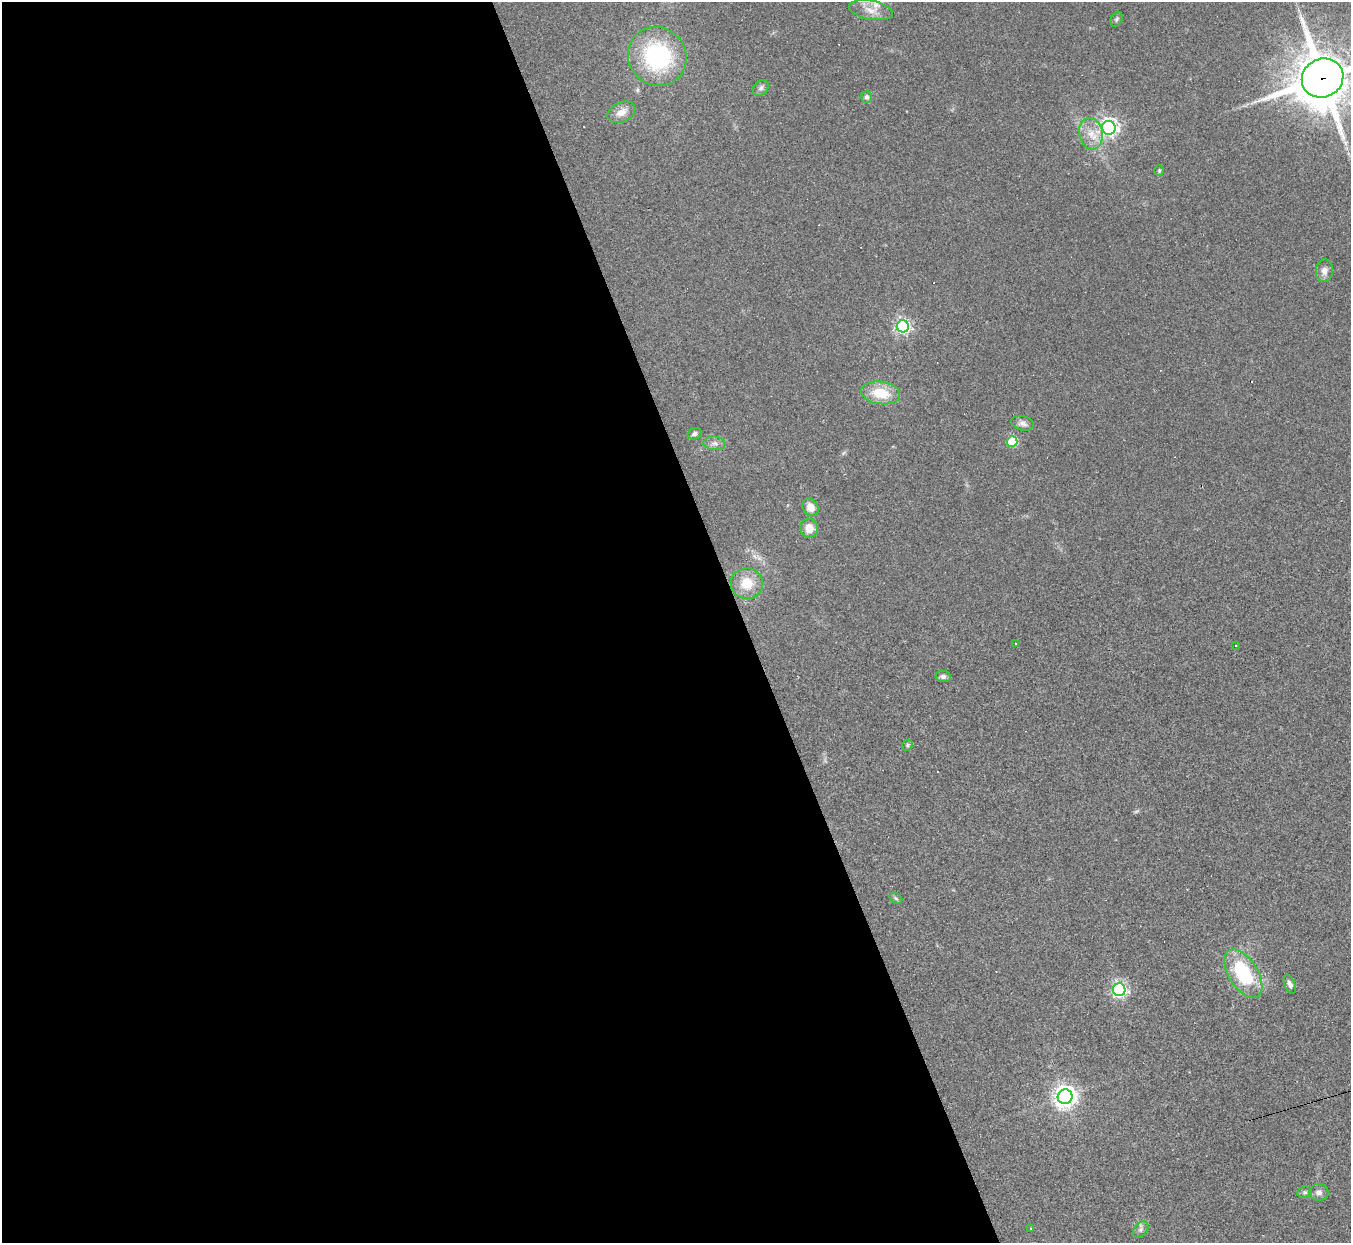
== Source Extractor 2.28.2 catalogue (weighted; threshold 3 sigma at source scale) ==
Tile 9 of 4 x 4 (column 1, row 3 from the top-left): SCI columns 1-1349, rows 1513-2753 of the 5397 x 5383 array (HDU 1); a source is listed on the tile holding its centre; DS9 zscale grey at full resolution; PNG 1353 x 1245 px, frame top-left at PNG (2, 2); each listed source drawn as its Kron ellipse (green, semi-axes under 4 px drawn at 4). Shown black and unused: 55% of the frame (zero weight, under 2 of 3 exposures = <1% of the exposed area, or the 3 px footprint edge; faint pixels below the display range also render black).
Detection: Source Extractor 2.28.2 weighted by HDU 2 'WHT'; one run over the whole footprint, this tile lists its part. Background 0.0637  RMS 0.0069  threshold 0.0311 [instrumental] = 3 sigma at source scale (4.5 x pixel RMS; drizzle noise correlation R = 1.50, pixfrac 1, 0.05/0.05 arcsec/px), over >= 5 px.
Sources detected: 36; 3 cosmic-ray / hot-pixel residue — neither listed nor drawn; the other 33 listed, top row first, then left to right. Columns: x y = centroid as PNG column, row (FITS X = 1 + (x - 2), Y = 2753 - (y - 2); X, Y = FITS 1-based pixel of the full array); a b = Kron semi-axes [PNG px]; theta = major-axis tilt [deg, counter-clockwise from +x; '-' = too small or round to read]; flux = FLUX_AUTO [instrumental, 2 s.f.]
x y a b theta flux
871 10 22 9 -11 9
1117 19 8 5 64 1.4
657 56 30 28 -48 81
1323 78 21 19 26 3300
761 88 9 6 46 2.2
866 97 6 5 - 1.9
621 112 15 10 26 6.4
1109 128 7 7 - 290
1091 134 16 12 -79 10
1159 171 5 4 - 0.9
1324 271 11 8 83 4.2
903 326 6 6 - 170
881 393 19 11 -9 20
1023 423 12 7 -15 3.1
694 434 7 5 19 2
1012 442 5 5 - 47
714 443 11 7 -6 3.1
810 507 9 7 -58 6.9
809 528 9 9 - 7.6
747 583 16 15 - 15
1016 644 3 2 - 0.74
1236 645 3 2 - 0.91
943 676 7 5 -10 2.4
907 745 6 5 - 1.1
896 898 7 5 -32 1.3
1243 974 27 14 -58 50
1290 984 10 5 -68 2.6
1119 990 6 6 - 180
1065 1097 7 7 - 510
1305 1192 7 5 13 1.7
1319 1192 9 8 - 3.2
1030 1228 3 2 - 0.45
1141 1230 9 6 48 2.2
Overlapping masked pixels (flux is a lower limit): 1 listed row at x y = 1323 78
Isophote crosses this tile's border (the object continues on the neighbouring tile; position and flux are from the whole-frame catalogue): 1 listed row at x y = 1323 78